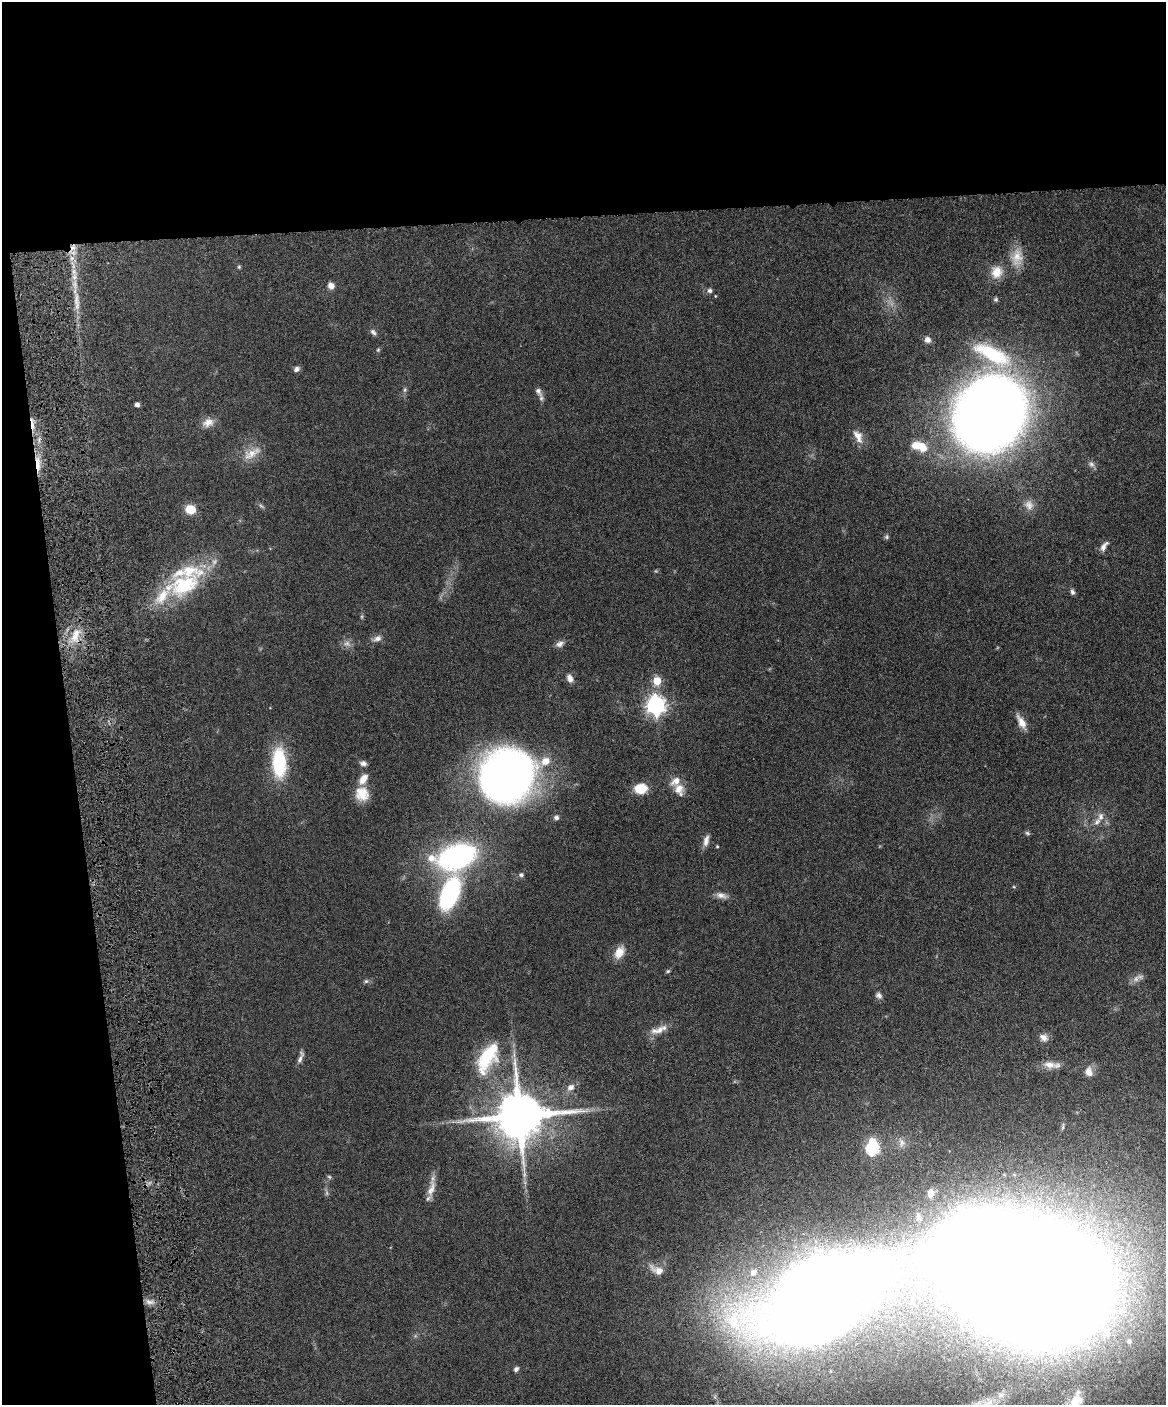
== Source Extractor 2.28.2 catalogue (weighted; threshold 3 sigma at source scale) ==
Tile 1 of 4 x 3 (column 1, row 1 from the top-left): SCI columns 59-1222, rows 3051-4453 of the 4773 x 4593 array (HDU 1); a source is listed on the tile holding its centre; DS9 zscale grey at full resolution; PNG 1168 x 1407 px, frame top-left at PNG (2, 2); no overlay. Shown black and unused: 21% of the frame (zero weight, under 4 of 8 exposures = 3% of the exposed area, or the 3 px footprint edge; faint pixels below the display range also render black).
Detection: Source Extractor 2.28.2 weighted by HDU 2 'WHT'; one run over the whole footprint, this tile lists its part. Background 0.0802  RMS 0.0046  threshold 0.0187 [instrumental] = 3 sigma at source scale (4.09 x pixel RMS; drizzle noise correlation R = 1.36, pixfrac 0.8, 0.05/0.05 arcsec/px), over >= 5 px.
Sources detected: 94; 4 too faint to see at this stretch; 2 inside a brighter object's white glare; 1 cosmic-ray / hot-pixel residue — not listed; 8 inside a brighter listed object's ellipse — not listed separately; the other 79 listed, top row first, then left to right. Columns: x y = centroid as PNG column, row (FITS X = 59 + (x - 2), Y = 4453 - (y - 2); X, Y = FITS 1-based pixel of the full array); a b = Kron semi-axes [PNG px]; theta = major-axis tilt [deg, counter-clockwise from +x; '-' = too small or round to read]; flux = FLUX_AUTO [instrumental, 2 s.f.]
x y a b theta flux
73 248 8 6 86 2.7
1017 257 25 16 86 7.5
239 267 5 5 - 0.5
997 272 16 15 - 6.1
331 286 7 6 - 2.8
710 291 6 6 - 1.2
996 299 6 6 - 0.76
77 302 32 7 -86 6.8
373 332 9 6 -45 1.3
927 340 7 6 - 2.3
378 350 4 4 - 0.5
993 354 59 20 -27 33
297 369 8 6 24 1.3
405 390 8 5 71 0.85
538 391 14 7 -58 2
137 404 4 4 - 1.6
990 413 56 48 53 560
208 422 16 11 22 3.5
858 436 19 10 -64 4.4
916 445 12 9 9 6.2
251 453 28 11 30 6
1091 464 9 8 - 1.6
38 465 20 5 -85 4.9
1029 505 14 12 -73 3.4
190 509 8 7 - 9.1
887 537 7 5 48 0.8
1104 546 14 6 56 2.1
184 585 53 29 23 37
1072 592 7 6 - 1.1
75 635 21 9 68 6.6
377 638 10 7 19 2.2
347 644 11 8 -25 2.2
560 644 10 8 27 1.9
570 678 9 6 -69 2.5
657 681 6 5 - 11
656 705 8 7 - 200
1021 722 19 8 -59 4
279 763 33 15 -88 27
363 763 8 6 -10 1.5
507 775 35 30 49 400
641 788 12 9 7 9.8
679 789 18 13 -73 4.9
362 794 18 16 -64 7.3
556 817 7 7 - 1.2
1101 817 11 8 84 2.6
1027 833 7 5 -27 0.7
706 840 16 7 76 2.5
717 846 4 3 - 0.41
456 857 36 20 16 96
521 875 6 6 - 1
450 894 29 14 69 59
721 895 16 8 -15 2.6
619 952 14 9 62 5.9
668 971 6 5 - 0.59
1136 979 11 8 40 2.2
366 981 6 6 - 0.81
879 995 9 7 -42 1.5
660 1030 13 9 43 3.6
1043 1037 12 8 -27 2.4
300 1057 17 5 71 1.9
487 1057 44 24 63 25
1049 1065 16 10 -5 4.1
1089 1072 14 11 -83 3.3
571 1087 11 8 39 2.6
519 1116 14 13 - 2500
902 1143 12 7 -87 2.3
872 1149 6 6 - 49
329 1177 6 5 - 0.66
431 1189 26 8 73 4.5
930 1193 6 5 - 2.1
657 1270 20 10 -27 4.5
753 1272 12 10 45 3.9
1036 1284 78 64 -4 2600
817 1301 74 49 24 1500
149 1302 12 4 -15 1.7
1129 1341 7 6 - 1.8
516 1369 6 5 - 1.2
1001 1395 11 8 14 2.6
1075 1401 20 13 54 8.2
Overlapping masked pixels (flux is a lower limit): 2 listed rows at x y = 73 248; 38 465
Isophote crosses this tile's border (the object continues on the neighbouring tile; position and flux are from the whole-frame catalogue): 2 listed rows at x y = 817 1301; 1075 1401